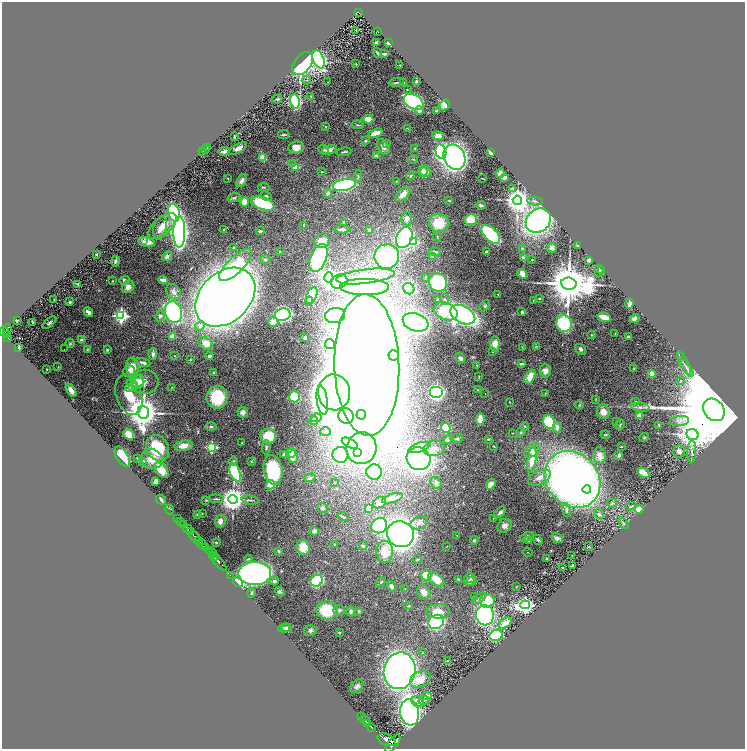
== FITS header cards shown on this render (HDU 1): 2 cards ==
NAXIS1  =                 1486
NAXIS2  =                 1494

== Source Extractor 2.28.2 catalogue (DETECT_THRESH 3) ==
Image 1486 x 1494 px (HDU 1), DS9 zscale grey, zoomed out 1/2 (1 PNG px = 2 x 2 image px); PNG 747 x 751 px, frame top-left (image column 2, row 1494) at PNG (2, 2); each listed source drawn as its Kron ellipse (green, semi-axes under 4 px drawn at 4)
Background 0.734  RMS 0.049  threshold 0.148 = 3 sigma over >= 5 px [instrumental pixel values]
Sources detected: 429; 16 cannot appear on this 1/2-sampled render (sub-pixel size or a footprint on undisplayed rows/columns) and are neither listed nor drawn; the other 413 listed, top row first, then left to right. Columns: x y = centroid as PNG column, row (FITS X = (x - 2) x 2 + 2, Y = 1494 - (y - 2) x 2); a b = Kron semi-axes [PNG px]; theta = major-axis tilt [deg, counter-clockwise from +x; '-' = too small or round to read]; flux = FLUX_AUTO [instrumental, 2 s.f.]
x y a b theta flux
358 12 3 2 - 81
356 31 2 1 - 26
378 32 3 2 - 8.6
376 43 3 2 - 13
388 43 3 2 - 29
377 53 5 2 - 9.6
384 54 4 2 - 23
318 59 9 5 -69 1700
303 64 13 8 53 1800
356 64 3 2 - 6
400 65 2 1 - 3.8
306 80 4 3 - 11
416 81 3 2 - 10
328 82 2 1 - 2.9
397 82 7 2 9 12
404 83 2 2 - 4.7
407 90 3 2 - 5.1
311 96 2 2 - 4.3
277 99 5 3 - 14
295 101 7 4 -79 1100
414 102 10 6 -29 1400
444 105 5 4 - 78
419 110 4 3 - 35
436 111 2 2 - 13
368 119 5 3 - 130
358 125 6 2 -7 9.2
325 127 2 2 - 16
408 128 4 2 - 4.2
376 133 7 4 17 96
283 135 5 2 - 14
438 136 6 4 -7 57
234 137 3 2 - 8.1
366 141 3 3 - 13
386 144 4 2 - 8.1
208 147 4 2 - 8.9
296 147 8 6 7 69
383 147 8 5 -62 52
415 148 3 2 - 6.1
205 149 4 2 - 4.8
238 149 10 3 28 54
324 149 5 4 - 16
329 150 8 4 19 36
224 151 5 3 - 42
203 152 4 2 - 10
344 152 7 2 8 12
441 152 7 5 -76 1200
491 153 4 3 - 27
376 156 4 3 - 24
454 157 13 10 -63 4600
263 158 4 3 - 97
413 159 5 3 - 9.2
292 163 3 2 - 7.7
296 167 4 3 - 120
423 171 5 4 - 42
322 172 3 2 - 4.8
426 172 5 5 - 51
500 173 4 3 - 63
358 176 6 3 84 13
410 176 5 2 - 8.4
482 178 2 1 - 5.6
504 178 4 3 - 51
228 179 2 2 - 4.2
242 181 7 4 58 34
397 181 3 2 - 5.4
344 185 11 5 10 1200
264 187 5 3 - 11
513 188 4 3 - 21
328 193 5 4 - 18
403 194 9 5 46 63
266 196 6 4 -26 19
234 198 7 3 14 20
449 200 3 2 - 7.9
517 200 4 4 - 11000
535 201 8 3 -7 16
244 202 4 4 - 110
263 203 12 6 -22 560
481 205 5 3 - 15
174 213 9 6 -75 950
407 218 7 5 -86 52
471 219 6 5 - 240
538 221 13 11 39 3800
344 222 4 3 - 14
439 223 10 9 - 250
304 225 2 2 - 8.4
162 226 17 8 39 98
160 228 12 6 79 56
342 229 8 3 2 35
224 230 2 2 - 28
370 230 4 4 - 31
260 231 4 3 - 16
179 232 16 6 89 5200
491 234 11 6 -44 1100
437 236 4 3 - 7.9
404 238 11 7 65 1500
143 241 5 4 - 18
322 241 8 7 - 120
147 242 8 5 -11 52
413 242 3 3 - 580
577 246 3 2 - 14
234 247 4 2 - 8
522 248 4 3 - 8.9
552 248 5 4 - 35
279 251 2 2 - 9.3
435 252 6 3 -3 16
486 252 3 2 - 12
97 254 2 2 - 13
167 256 5 4 - 27
387 256 12 12 - 1300
432 256 4 2 - 33
318 258 15 8 69 1400
523 258 3 2 - 17
265 260 5 4 - 14
532 260 3 2 - 5.2
589 260 3 3 - 22
115 261 5 4 - 29
235 265 21 8 44 370
599 271 6 3 76 14
601 271 4 3 - 9.2
522 274 5 3 - 120
365 277 29 7 7 210
425 277 2 2 - 3.8
329 278 5 4 - 5700
124 280 5 4 - 21
163 280 5 3 - 36
113 281 3 2 - 5
339 282 8 7 - 720
438 282 9 8 - 580
78 284 3 3 - 16
569 284 8 6 -8 51000
128 287 7 5 51 65
365 287 24 8 0 400
409 289 6 5 - 1000
173 292 9 6 -55 38
498 294 2 1 - 3.6
312 295 9 5 65 930
225 297 34 25 43 18000
54 299 2 1 - 4.4
444 299 5 4 - 23
539 299 3 2 - 7.6
438 300 3 3 - 8.6
533 300 2 1 - 4.4
309 301 4 3 - 81
70 302 2 2 - 50
630 303 5 3 - 26
485 306 6 4 51 19
446 311 12 8 -24 570
88 312 5 3 - 38
173 312 11 8 -73 1400
522 312 3 3 - 23
283 315 8 6 10 2000
335 315 10 7 10 2300
463 315 13 8 -29 5500
121 316 4 4 - 2500
160 316 5 4 - 29
604 317 7 3 -18 140
634 319 5 3 - 43
17 320 3 2 - 5.9
33 322 3 2 - 14
273 322 5 4 - 88
416 322 13 8 -19 3200
49 323 8 3 40 19
564 324 8 7 - 770
200 326 5 4 - 27
7 330 6 3 84 320
4 331 5 3 - 620
615 333 2 1 - 4.1
6 335 3 2 - 130
592 335 4 2 - 7.2
172 336 2 2 - 190
8 337 3 2 - 130
628 337 3 2 - 18
305 338 3 3 - 22
82 340 3 3 - 44
70 343 4 3 - 11
206 343 8 5 -36 99
330 344 5 5 - 67
495 344 8 5 85 84
19 347 3 2 - 18
522 347 3 2 - 4
536 347 4 2 - 4.9
64 349 2 1 - 1.9
581 349 6 4 -38 26
87 350 3 3 - 6.3
107 350 3 3 - 11
492 352 2 2 - 5.8
153 354 6 3 89 33
394 355 5 5 - 610
174 356 3 2 - 4
209 356 4 3 - 19
460 358 5 4 - 32
190 359 3 2 - 5
143 363 8 3 -16 30
684 363 13 2 -63 26
521 364 4 2 - 19
367 365 71 32 -88 30000
476 365 3 2 - 6
58 367 2 2 - 3.2
133 367 9 6 -81 89
687 368 10 3 -57 38
47 369 2 1 - 5.2
634 369 4 3 - 7.9
129 371 6 5 - 45
545 371 6 5 - 63
214 372 4 3 - 8.7
652 373 2 2 - 190
479 376 4 2 - 6.1
530 377 7 4 62 120
681 381 4 3 - 12
138 382 7 5 72 150
145 382 14 12 -1 77
135 383 9 4 4 160
131 387 6 3 27 19
172 387 2 1 - 4.6
71 390 7 3 -55 41
478 390 3 2 - 4.7
334 392 18 16 -87 8900
437 392 7 6 - 1200
545 393 3 2 - 4.3
485 394 2 1 - 2.1
129 395 20 12 -71 460
217 397 11 10 - 350
295 397 5 5 - 420
596 399 4 3 - 5.9
322 400 14 5 -82 1900
510 402 2 1 - 4.2
635 402 3 3 - 16
579 405 4 3 - 9.5
640 407 9 4 -8 28
714 410 12 10 -51 210000
243 412 5 5 - 37
603 412 7 6 - 94
143 413 6 5 - 24000
361 415 5 4 - 1500
639 415 2 2 - 210
346 416 8 7 - 890
316 418 5 4 - 17
480 419 5 3 - 110
313 421 4 4 - 16
616 421 2 1 - 4.5
680 421 9 5 7 38
549 422 7 5 -65 490
620 425 5 2 - 7.4
659 425 4 2 - 11
524 426 4 3 - 10
211 427 5 4 - 17
557 427 5 4 - 47
446 428 5 4 - 350
326 432 5 3 - 17
521 432 4 3 - 14
512 433 3 2 - 3.9
129 434 6 5 - 130
692 434 6 5 - 14000
605 435 4 2 - 9.6
268 436 8 7 - 260
644 437 5 3 - 9.2
447 439 4 3 - 31
457 439 5 4 - 18
488 439 2 2 - 8.3
242 443 2 2 - 5
350 443 9 4 -26 40
184 446 9 5 9 100
494 446 3 2 - 4.8
211 447 3 3 - 960
266 447 7 3 90 15
621 447 2 1 - 5
157 448 14 11 -61 480
361 448 16 15 - 310
419 448 12 4 19 170
434 448 10 7 9 61
532 451 8 6 39 58
679 451 6 6 - 41
692 451 11 3 87 25
291 453 5 4 - 47
357 453 3 2 - 98
284 454 3 3 - 17
340 455 8 8 - 650
619 455 3 3 - 35
293 456 6 5 - 120
599 456 8 6 -86 84
122 457 11 5 -58 260
138 459 2 1 - 6.1
152 459 11 9 -36 130
419 459 12 11 - 4300
532 460 13 4 82 190
143 461 3 3 - 14
233 461 5 4 - 13
251 461 3 3 - 6.5
161 470 9 5 -49 140
273 470 15 9 -79 550
235 472 9 5 -69 750
374 472 8 7 - 220
643 473 7 3 -32 120
310 478 5 3 - 13
539 478 12 6 25 76
572 479 30 25 -48 6600
156 481 4 4 - 39
335 482 2 2 - 4.6
436 483 6 5 - 20
491 484 5 4 - 59
271 485 4 4 - 180
587 489 4 4 - 1500
393 498 11 4 18 55
216 499 7 3 -5 12
233 499 4 4 - 12000
161 500 5 2 - 38
206 500 4 3 - 5.7
250 500 8 2 -10 14
380 503 7 5 34 39
612 503 5 4 - 22
631 506 5 3 - 12
323 508 5 4 - 26
369 508 4 4 - 62
639 509 4 3 - 150
170 510 5 3 - 15
567 510 7 4 -71 22
500 512 7 3 44 27
202 513 2 2 - 5.6
197 514 4 3 - 9.6
599 514 5 4 - 19
343 517 6 3 -27 12
177 518 2 1 - 75
493 518 2 2 - 5
181 521 2 2 - 220
220 521 6 5 - 57
419 523 9 6 24 47
623 523 6 3 -53 22
183 524 3 1 - 160
379 526 8 7 - 730
504 526 7 6 - 51
188 529 5 2 - 780
314 531 4 4 - 26
190 532 2 2 - 350
400 534 14 12 -31 6200
457 535 3 2 - 3.8
195 536 6 2 -44 1500
527 537 7 3 24 22
557 538 6 5 - 35
474 540 4 4 - 12
538 540 5 3 - 16
199 541 4 2 - 310
529 541 3 2 - 5.5
216 543 2 2 - 14
202 544 5 2 - 400
334 544 3 3 - 7.6
363 546 4 4 - 13
447 546 2 1 - 2.6
303 547 8 6 -70 150
589 547 3 2 - 6.3
205 548 3 2 - 460
209 550 4 3 - 470
279 551 3 3 - 9.6
213 552 2 1 - 15
385 552 11 8 -89 220
528 552 5 1 - 3.3
212 555 3 2 - 760
572 555 2 1 - 3.5
214 557 2 2 - 600
546 558 3 2 - 12
248 559 4 2 - 7
418 559 4 3 - 12
218 561 12 2 -49 1100
572 565 3 2 - 18
562 567 2 2 - 6.2
255 573 16 11 0 3100
230 575 2 1 - 24
426 575 5 5 - 240
470 578 6 4 -17 20
436 579 9 5 -39 120
458 579 2 2 - 7.9
274 581 4 4 - 22
317 581 6 5 - 890
238 582 5 3 - 420
380 582 5 3 - 12
471 582 6 4 12 33
392 586 5 4 - 32
516 587 3 2 - 4.3
405 589 2 2 - 5.6
280 592 5 4 - 16
424 592 8 6 -61 73
252 593 5 4 - 14
474 597 4 3 - 10
479 598 8 3 34 22
487 601 7 7 - 270
525 605 5 4 - 4100
409 606 4 3 - 7.6
327 610 10 9 - 390
339 610 6 5 - 26
351 611 5 4 - 18
359 611 3 3 - 10
438 611 12 7 -1 120
485 615 10 9 - 2600
436 622 8 7 - 1400
505 623 7 4 33 160
284 628 6 3 11 25
286 628 5 4 - 20
310 630 6 5 - 23
339 632 3 2 - 8.5
496 635 6 5 - 720
423 653 2 2 - 6
448 660 2 2 - 3.8
400 671 18 16 78 5800
420 680 11 7 26 150
357 686 8 5 48 27
427 696 5 3 - 67
424 701 5 3 - 12
418 702 6 5 - 110
410 712 13 9 -83 4600
361 716 2 1 - 64
365 720 5 2 - 1200
368 723 3 2 - 790
371 727 3 2 - 480
387 740 9 5 -24 3900
393 743 10 5 53 3400
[16 sub-pixel or undisplayed-footprint detections neither listed nor drawn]